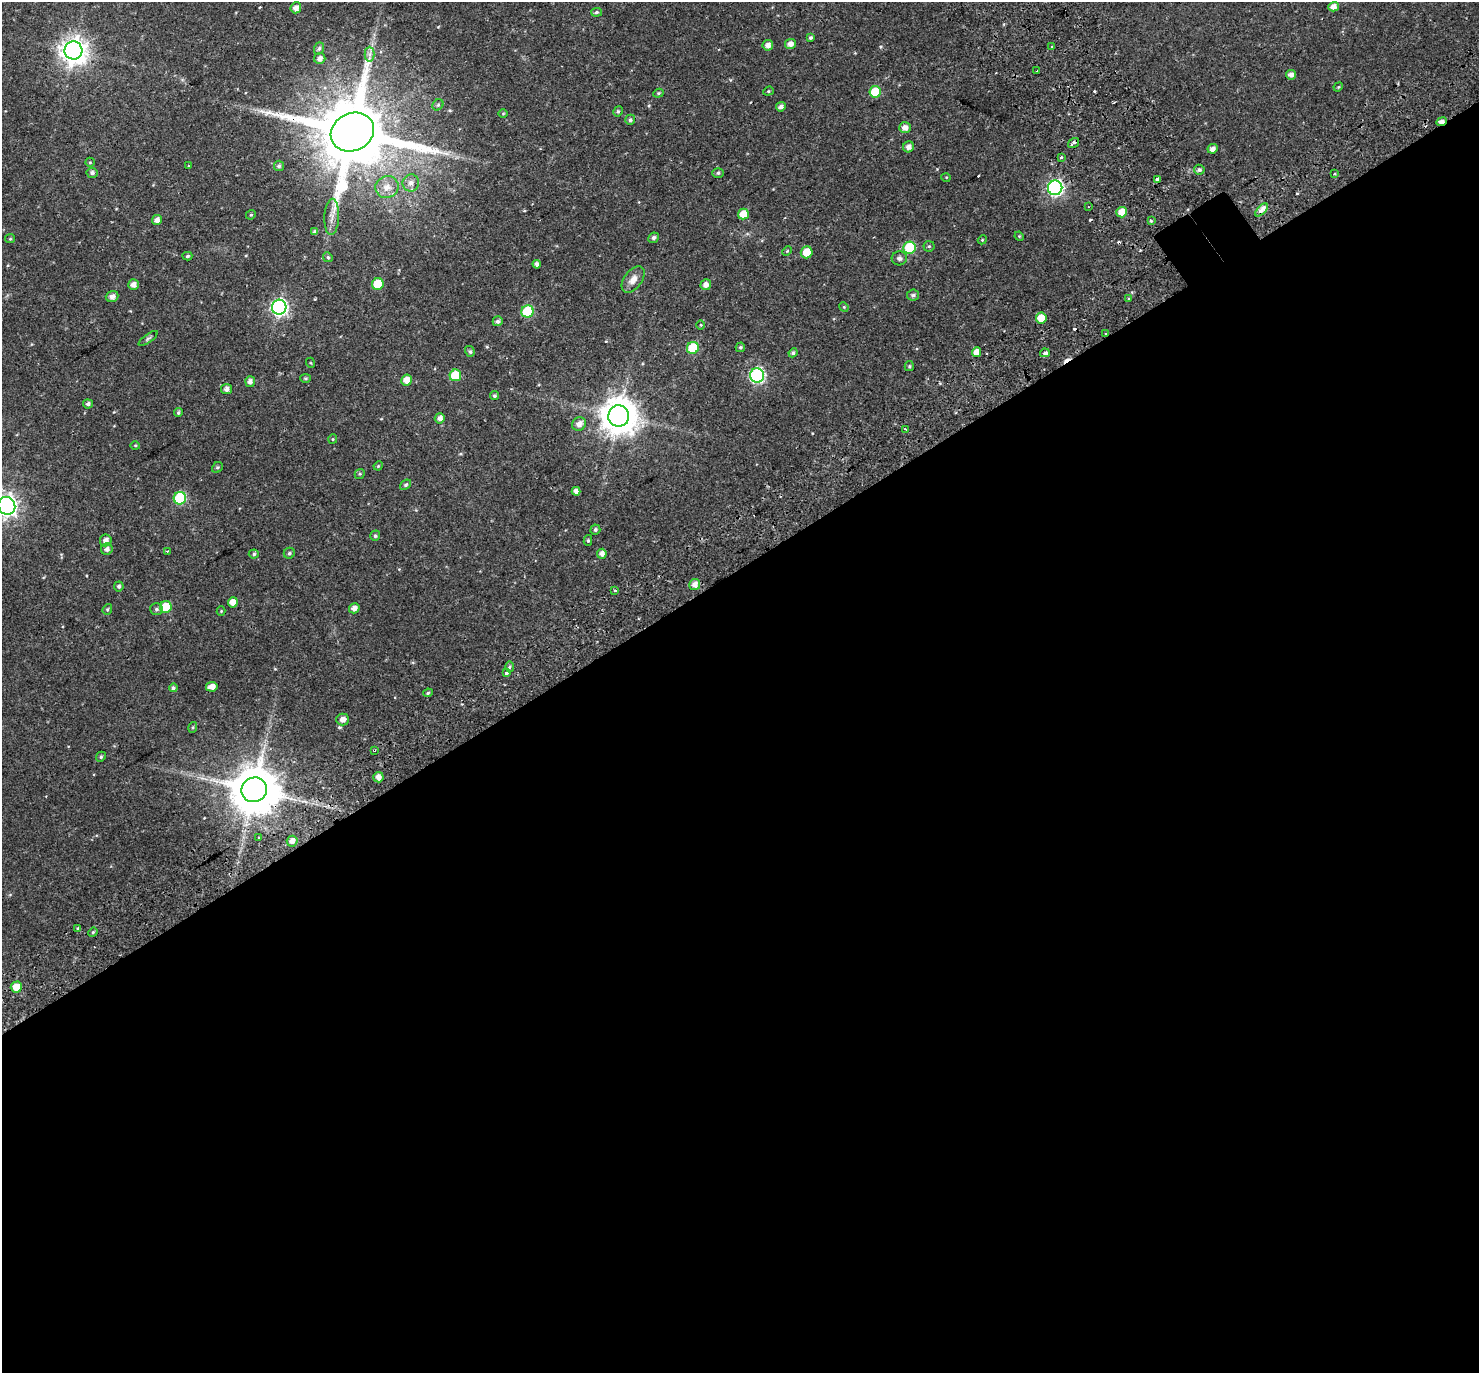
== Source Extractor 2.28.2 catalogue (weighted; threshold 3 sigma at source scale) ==
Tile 15 of 4 x 4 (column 3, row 4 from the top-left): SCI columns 3024-4500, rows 218-1588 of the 6051 x 5978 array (HDU 1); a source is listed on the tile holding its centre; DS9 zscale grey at full resolution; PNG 1481 x 1375 px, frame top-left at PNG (2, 2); each listed source drawn as its Kron ellipse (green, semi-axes under 4 px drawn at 4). Shown black and unused: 59% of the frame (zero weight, under 2 of 3 exposures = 5% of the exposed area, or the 3 px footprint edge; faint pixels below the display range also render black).
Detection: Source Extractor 2.28.2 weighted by HDU 2 'WHT'; one run over the whole footprint, this tile lists its part. Background 0.0628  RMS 0.0047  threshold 0.0209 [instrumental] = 3 sigma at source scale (4.5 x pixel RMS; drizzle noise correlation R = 1.50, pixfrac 1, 0.0396/0.0396 arcsec/px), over >= 5 px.
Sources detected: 149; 7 cosmic-ray / hot-pixel residue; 1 long thin detection or spike segment (spike, bleed or trail) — neither listed nor drawn; the other 141 listed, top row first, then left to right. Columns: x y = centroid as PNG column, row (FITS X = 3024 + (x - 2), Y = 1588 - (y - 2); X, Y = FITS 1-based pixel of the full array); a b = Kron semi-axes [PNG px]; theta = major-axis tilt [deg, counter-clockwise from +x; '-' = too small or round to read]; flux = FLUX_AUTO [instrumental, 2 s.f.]
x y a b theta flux
1333 7 5 4 - 2.6
296 8 5 5 - 2.9
596 12 5 4 - 0.67
810 38 4 4 - 0.7
790 44 5 5 - 2.6
768 45 5 5 - 2.3
1052 47 3 3 - 0.81
319 48 6 5 - 0.89
73 50 9 9 - 450
370 54 7 5 90 1.4
320 58 5 5 - 1.9
1037 71 3 2 - 0.43
1291 75 5 5 - 2.1
1338 87 5 4 - 0.39
768 91 5 4 - 0.53
875 92 6 5 - 14
658 93 5 4 - 0.57
438 105 6 5 - 0.75
781 107 5 4 - 1.6
618 111 5 4 - 0.73
503 113 5 3 - 0.34
630 120 5 4 - 0.8
1441 122 5 3 - 2.7
905 128 6 5 - 2.5
352 132 22 19 25 5800
1074 143 6 3 34 2.2
909 147 5 5 - 2.4
1213 149 5 5 - 2.1
1061 157 3 3 - 1.7
90 162 5 4 - 0.49
188 166 3 2 - 0.41
279 166 5 5 - 1.1
1199 170 5 5 - 1.3
92 173 5 5 - 1.3
718 173 5 5 - 0.78
1334 174 3 3 - 0.82
946 177 5 3 - 0.33
1157 179 3 3 - 1.7
411 183 8 8 - 2.5
387 187 11 11 - 4.8
1055 188 7 7 - 110
1088 207 3 2 - 0.37
1262 210 8 4 47 3.8
1122 212 5 5 - 5.8
743 214 5 5 - 6.3
251 215 5 4 - 0.58
332 217 18 7 88 2.9
157 220 5 5 - 2.2
1151 221 4 3 - 0.69
315 232 4 4 - 1
1019 236 5 4 - 0.42
654 238 5 5 - 1.1
10 239 5 4 - 0.47
982 240 4 3 - 0.39
929 246 5 5 - 0.61
910 248 6 6 - 25
787 251 5 4 - 0.47
807 252 6 6 - 6.9
187 256 5 4 - 0.77
328 257 5 4 - 0.61
899 258 7 7 - 1.4
537 264 4 4 - 1.6
633 279 15 8 53 3.6
378 284 6 5 - 13
133 285 5 5 - 2.3
706 285 5 5 - 2.5
913 295 6 5 - 1.1
112 296 6 5 - 1.9
1128 299 3 2 - 0.47
279 307 7 7 - 130
844 307 5 4 - 0.47
527 311 6 6 - 26
1041 318 5 5 - 5.6
498 321 5 5 - 1.2
701 325 5 3 - 0.42
1105 334 3 3 - 1.5
148 338 11 4 36 0.89
740 347 5 5 - 0.69
693 348 6 6 - 17
470 351 5 4 - 0.82
977 352 5 4 - 3.5
793 353 5 4 - 0.93
1045 353 5 3 - 2
311 363 5 3 - 0.37
909 366 5 4 - 0.56
455 375 6 6 - 14
757 375 7 7 - 76
305 378 5 4 - 0.57
406 380 5 5 - 4.1
250 382 5 5 - 1.8
227 389 5 5 - 1.8
494 396 4 4 - 0.82
88 404 5 4 - 1.2
178 413 4 4 - 0.71
619 416 10 10 - 980
440 418 5 5 - 2
579 424 7 6 - 2.4
906 429 3 2 - 0.61
333 439 5 4 - 0.5
135 445 5 3 - 0.42
378 466 5 4 - 0.42
217 467 6 5 - 0.63
360 474 5 4 - 0.58
406 485 6 4 39 0.71
576 491 4 4 - 2
180 498 6 6 - 34
7 506 9 8 - 220
595 530 5 4 - 0.82
375 536 5 5 - 0.75
106 540 6 6 - 2.3
588 540 5 4 - 0.62
107 549 6 5 - 1.8
167 551 3 3 - 0.43
289 553 5 5 - 0.87
254 554 5 4 - 0.69
602 554 5 5 - 2.2
695 584 5 5 - 2.7
119 586 5 5 - 0.86
615 590 4 3 - 0.47
233 602 5 5 - 3.8
166 607 6 6 - 13
354 608 5 5 - 2.3
107 609 5 4 - 0.54
156 609 6 6 - 0.95
221 611 4 4 - 0.41
510 667 5 3 - 0.66
507 672 3 3 - 1.9
212 687 6 5 - 3.1
173 688 4 4 - 0.96
428 693 5 4 - 0.55
343 720 6 6 - 2.7
193 727 5 3 - 0.5
374 750 3 2 - 0.57
101 757 5 4 - 0.66
378 777 5 5 - 2.6
254 790 13 12 - 2100
259 838 3 3 - 0.83
292 841 5 5 - 2.3
78 928 4 3 - 0.69
93 932 5 4 - 0.57
16 987 6 5 - 5.8
Overlapping masked pixels (flux is a lower limit): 6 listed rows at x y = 1441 122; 352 132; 1074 143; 1105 334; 374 750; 254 790
Isophote crosses this tile's border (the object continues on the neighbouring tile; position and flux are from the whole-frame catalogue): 1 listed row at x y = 7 506